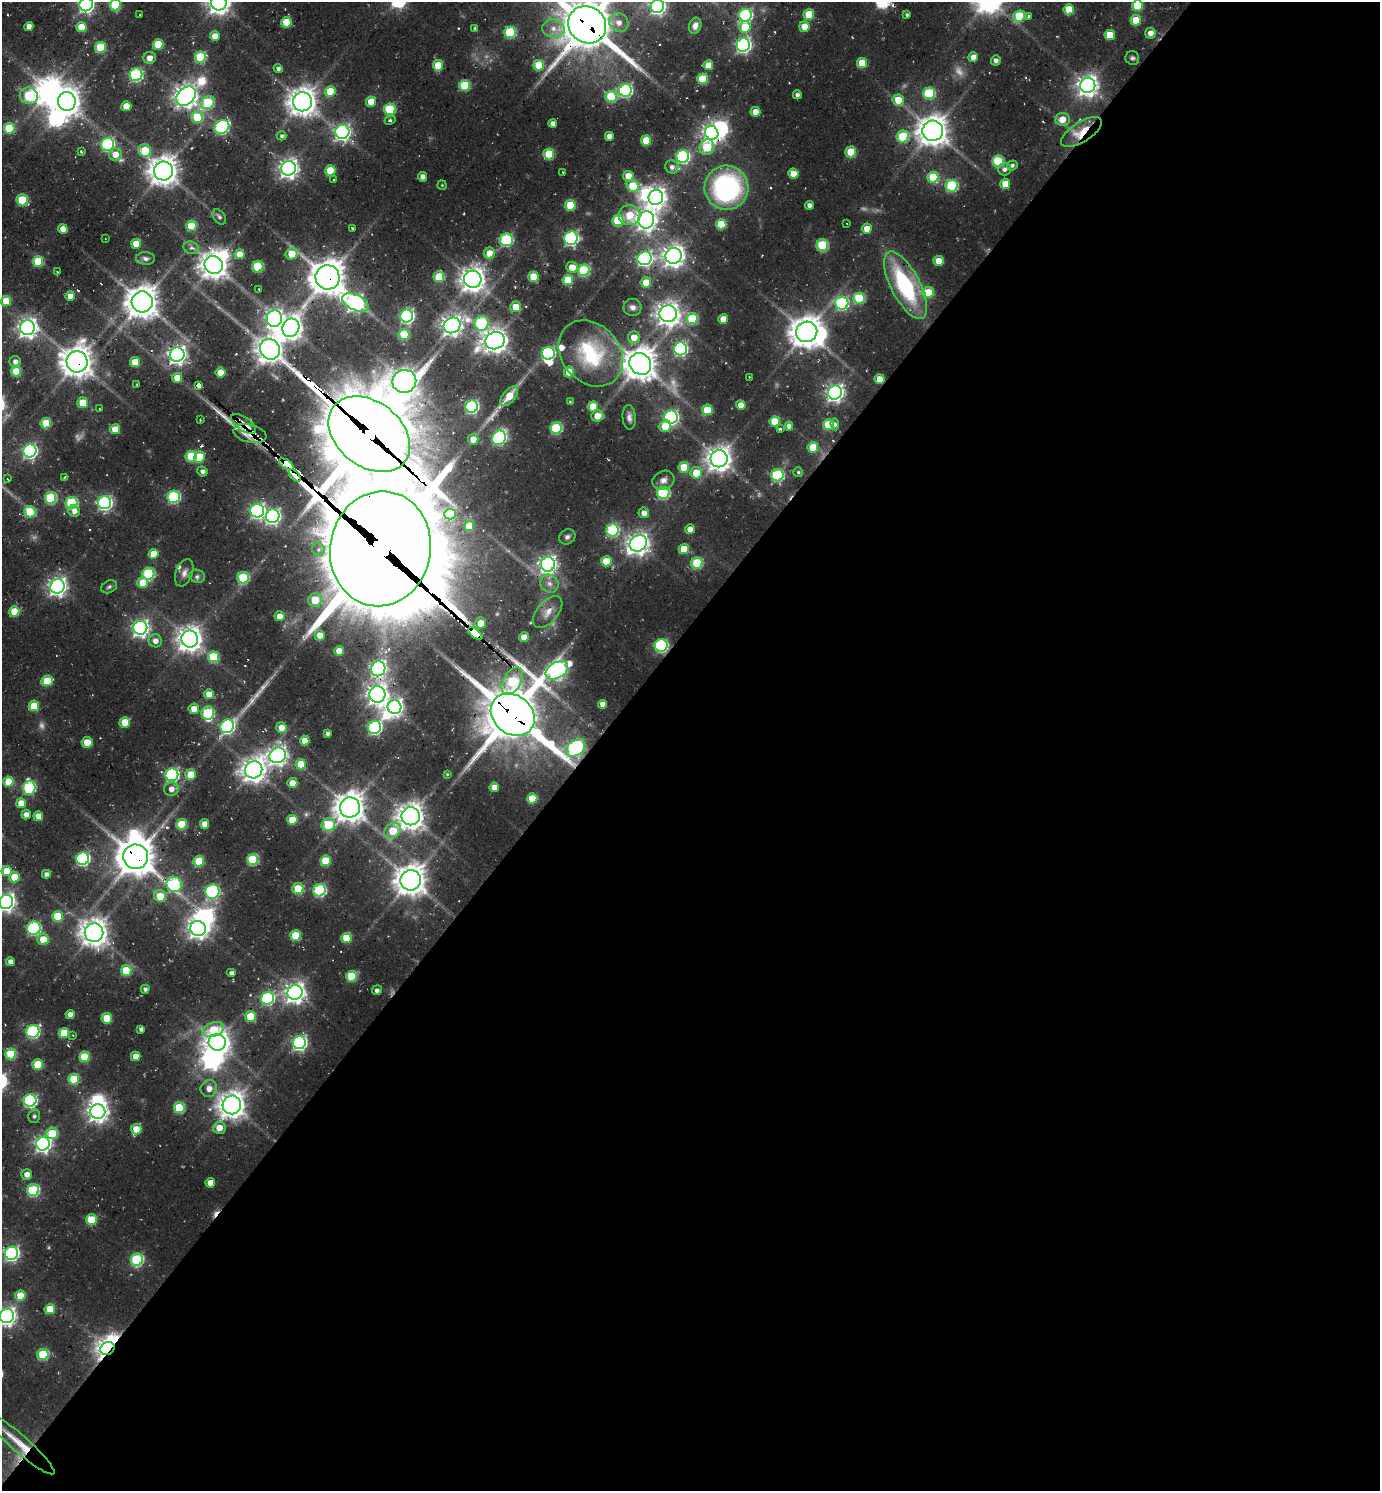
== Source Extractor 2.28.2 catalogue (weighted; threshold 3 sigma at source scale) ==
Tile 12 of 4 x 4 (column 4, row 3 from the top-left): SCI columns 4447-5824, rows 1584-3072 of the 6064 x 6050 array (HDU 1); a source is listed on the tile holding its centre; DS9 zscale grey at full resolution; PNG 1382 x 1493 px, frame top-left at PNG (2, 2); each listed source drawn as its Kron ellipse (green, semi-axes under 4 px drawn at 4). Shown black and unused: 57% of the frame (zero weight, under 2 of 3 exposures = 5% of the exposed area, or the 3 px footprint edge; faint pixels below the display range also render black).
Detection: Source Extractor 2.28.2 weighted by HDU 2 'WHT'; one run over the whole footprint, this tile lists its part. Background 0.0755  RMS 0.01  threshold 0.0448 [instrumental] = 3 sigma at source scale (4.5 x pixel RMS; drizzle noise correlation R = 1.50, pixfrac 1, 0.05/0.05 arcsec/px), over >= 5 px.
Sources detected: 415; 9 too faint to see at this stretch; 14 inside a brighter object's white glare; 9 cosmic-ray / hot-pixel residue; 1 long thin detection or spike segment (spike, bleed or trail) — neither listed nor drawn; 6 inside a brighter listed object's ellipse — not listed separately; the other 376 listed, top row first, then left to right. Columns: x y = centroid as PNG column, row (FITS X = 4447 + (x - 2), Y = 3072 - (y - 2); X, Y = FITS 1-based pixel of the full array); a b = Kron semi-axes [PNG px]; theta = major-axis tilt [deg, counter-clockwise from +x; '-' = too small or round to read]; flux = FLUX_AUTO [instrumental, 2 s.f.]
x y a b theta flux
219 3 7 7 - 750
86 5 7 6 - 270
115 5 5 5 - 57
657 6 7 6 - 270
1137 6 5 5 - 38
1069 9 5 5 - 23
809 14 5 5 - 31
139 15 3 2 - 1
745 15 6 6 - 150
907 15 4 4 - 1.8
1019 16 6 5 - 50
1029 16 3 3 - 6.7
1136 20 5 5 - 22
286 22 5 5 - 31
619 23 10 9 - 8
587 25 20 18 -38 4200
29 26 5 4 - 7.5
695 26 8 6 73 4.9
81 27 5 5 - 23
745 27 6 5 - 31
804 27 5 5 - 15
475 28 4 3 - 1.5
553 28 11 9 -6 7.9
510 32 5 5 - 71
1150 33 5 5 - 7.3
1110 35 5 5 - 26
215 36 5 4 - 11
158 44 5 5 - 33
743 45 7 6 - 270
101 47 5 5 - 46
200 57 5 5 - 55
973 57 5 4 - 11
150 58 6 6 - 7.6
1132 58 7 6 - 2.7
996 60 5 5 - 3.7
862 63 5 5 - 27
438 65 5 5 - 31
539 65 5 5 - 39
708 65 5 5 - 14
278 69 5 4 - 2.5
136 75 6 6 - 130
702 79 5 5 - 43
465 85 5 5 - 48
1088 85 8 7 - 670
625 90 6 6 - 150
330 91 5 5 - 30
929 93 6 5 - 67
797 95 4 4 - 3.2
29 96 9 8 - 60
186 96 11 8 45 790
611 96 5 5 - 50
898 100 6 5 - 22
67 101 9 9 - 1100
303 102 9 9 - 1200
371 102 5 5 - 21
208 103 7 6 - 62
126 106 5 5 - 20
390 109 6 5 - 53
755 112 5 5 - 11
197 117 5 5 - 43
1062 119 7 6 - 12
390 120 6 4 29 1.6
553 124 4 4 - 5.7
222 127 8 6 35 140
9 128 5 5 - 40
933 131 10 10 - 1300
342 132 7 7 - 300
1081 132 23 10 32 30
712 133 7 6 - 430
282 136 5 4 - 2.1
609 136 4 4 - 6.5
903 136 6 6 - 47
646 140 5 5 - 31
107 144 6 6 - 130
707 147 8 7 - 41
145 151 6 6 - 34
81 152 3 3 - 2.8
851 152 5 5 - 33
115 154 6 6 - 12
549 154 5 5 - 40
683 157 6 6 - 140
998 161 5 5 - 62
1012 165 5 5 - 2.4
672 167 7 6 - 4
289 168 7 7 - 500
1004 169 6 6 - 3.9
330 170 5 5 - 34
163 171 9 9 - 1300
563 172 3 3 - 1.3
793 174 5 5 - 18
628 176 5 5 - 13
422 177 5 4 - 5
933 177 5 5 - 49
334 180 3 3 - 1.3
1005 184 5 5 - 19
442 185 4 4 - 0.96
633 186 6 5 - 37
952 186 6 6 - 88
726 188 22 22 - 160
656 197 7 7 - 600
22 200 5 5 - 44
570 205 5 5 - 39
809 205 4 4 - 4.8
629 215 11 10 - 24
219 217 8 5 -52 2.8
618 220 5 5 - 52
646 220 9 8 - 650
847 223 3 2 - 0.73
721 224 5 5 - 30
191 226 5 5 - 34
353 228 3 3 - 1.8
63 229 5 4 - 10
867 229 5 5 - 13
571 238 7 6 - 180
105 239 3 2 - 0.88
506 240 6 6 - 92
136 244 5 5 - 19
822 245 6 5 - 67
191 248 8 6 -24 4
489 253 6 5 - 14
239 254 5 5 - 15
292 254 6 5 - 22
673 256 8 8 - 720
145 258 9 6 -4 3.3
645 258 7 6 - 260
38 261 5 5 - 40
939 261 5 5 - 15
214 265 9 8 - 1100
258 267 5 5 - 46
572 267 6 5 - 15
584 270 6 5 - 92
57 272 3 2 - 1.1
328 277 12 12 - 1900
439 277 5 5 - 36
533 277 5 5 - 26
473 279 8 8 - 890
568 280 5 5 - 35
646 282 5 5 - 18
905 285 37 14 -62 120
258 289 3 2 - 0.7
928 293 6 5 - 33
70 296 5 4 - 10
859 298 5 5 - 61
6 301 5 5 - 23
142 302 10 10 - 1500
355 303 14 7 -25 350
842 303 6 6 - 140
516 307 5 5 - 19
633 307 9 8 - 5.4
668 314 8 8 - 760
407 316 6 6 - 200
274 318 8 7 - 400
692 319 5 5 - 56
723 319 5 5 - 13
482 323 7 7 - 100
452 325 9 7 29 590
27 328 7 7 - 520
291 328 9 8 - 810
807 332 11 10 - 1500
404 334 5 5 - 39
634 337 6 6 - 14
495 341 10 8 17 870
270 349 10 9 - 1000
680 349 6 6 - 180
548 353 6 6 - 140
591 353 36 29 -48 80
177 355 7 7 - 460
15 362 6 5 - 5.4
77 362 11 10 - 1400
135 362 5 5 - 25
640 364 11 10 - 1800
16 371 5 5 - 31
569 372 5 5 - 20
220 373 5 5 - 19
749 377 3 2 - 0.69
177 378 5 5 - 14
880 379 5 5 - 17
404 381 12 11 - 870
137 384 3 3 - 0.87
199 385 4 3 - 140
835 393 7 7 - 390
509 396 12 6 49 20
570 402 4 3 - 0.95
83 403 5 5 - 22
741 405 5 5 - 11
593 406 5 5 - 26
472 407 6 6 - 150
100 409 3 3 - 0.93
707 410 5 5 - 30
597 416 6 5 - 12
629 417 12 6 -86 4.8
671 417 6 6 - 190
200 420 3 3 - 1.3
775 421 5 5 - 31
46 423 5 5 - 31
244 424 14 6 -34 11
835 424 6 4 -84 2.5
829 425 5 5 - 43
665 426 6 5 - 25
789 426 4 4 - 5.3
556 428 6 5 - 86
115 429 5 5 - 19
780 429 3 3 - 3.2
250 434 17 9 -14 21
369 434 45 32 -38 11000
499 438 7 6 - 150
473 439 5 5 - 9.1
813 447 5 5 - 23
30 451 6 6 - 210
191 456 5 5 - 51
199 457 5 5 - 32
719 459 8 8 - 900
286 464 8 4 -32 1400
684 467 5 5 - 29
202 471 5 5 - 3.9
798 472 5 4 - 1.6
696 473 6 5 - 21
295 475 7 4 -48 39
777 475 6 6 - 90
64 477 3 3 - 1.1
7 479 3 2 - 0.84
663 480 11 9 26 6.3
663 493 6 6 - 100
174 497 6 6 - 120
51 498 6 5 - 70
72 503 6 6 - 93
105 503 6 6 - 210
74 511 6 5 - 5.2
257 511 7 6 - 240
30 512 5 5 - 51
644 513 5 5 - 6.9
450 514 6 5 - 43
273 516 7 6 - 280
469 526 5 5 - 23
690 529 5 5 - 7
613 530 6 6 - 100
567 537 8 7 - 3.6
638 543 9 7 38 690
318 549 7 6 - 3.7
380 549 58 50 79 22000
684 549 5 5 - 24
154 554 5 5 - 16
606 561 5 5 - 28
697 563 5 5 - 57
548 564 7 7 - 430
184 573 14 8 68 5.8
148 574 6 6 - 92
197 576 8 6 -17 2.8
243 578 6 5 - 52
143 583 5 5 - 25
549 584 9 8 - 6.2
57 586 7 7 - 430
109 587 8 6 28 2.3
315 600 7 6 - 23
14 611 5 5 - 26
548 612 19 10 50 11
279 616 5 5 - 10
481 623 5 5 - 14
140 628 7 7 - 380
475 634 8 4 -39 1400
320 635 5 5 - 13
524 637 5 5 - 14
190 639 8 8 - 930
155 641 7 6 - 6.8
661 646 6 6 - 140
339 651 5 5 - 12
213 657 5 5 - 47
378 669 7 7 - 320
557 670 12 7 31 360
47 681 6 5 - 36
512 681 15 8 59 55
209 694 5 5 - 12
377 694 8 8 - 630
602 704 4 4 - 6.8
34 706 5 5 - 25
394 707 7 7 - 370
194 709 5 5 - 11
208 713 6 6 - 72
513 715 23 19 -40 5300
125 722 5 5 - 21
227 726 7 6 - 190
375 727 7 6 - 160
281 728 5 5 - 13
328 733 4 4 - 2.9
305 740 5 4 - 11
87 742 5 5 - 16
576 748 11 7 39 260
278 755 8 7 - 470
301 764 5 5 - 22
254 770 9 8 - 940
191 774 5 5 - 18
447 774 4 4 - 1.1
172 775 6 6 - 180
8 782 5 5 - 22
292 783 5 5 - 11
494 787 5 4 - 11
29 788 7 6 - 110
171 789 7 7 - 6.8
532 798 5 5 - 28
21 803 5 5 - 16
350 807 10 10 - 1300
26 815 5 4 - 6.7
38 816 5 4 - 10
411 816 9 9 - 1000
292 820 5 5 - 24
182 824 5 5 - 37
204 824 5 4 - 9.7
328 825 7 6 - 44
393 831 9 7 42 28
136 857 12 12 - 2300
83 859 6 6 - 150
252 859 5 5 - 59
199 861 5 5 - 40
326 861 5 5 - 39
7 871 5 5 - 21
46 874 4 4 - 4.2
14 877 5 5 - 20
411 880 10 10 - 1400
174 884 8 7 - 110
298 889 6 5 - 38
320 890 6 6 - 120
212 892 7 7 - 130
160 896 6 6 - 23
6 902 7 7 - 410
57 916 5 5 - 37
34 928 7 6 - 120
198 929 8 7 - 540
94 933 9 9 - 1100
295 936 5 5 - 39
346 938 5 5 - 27
43 939 5 5 - 17
10 962 4 4 - 6.5
126 971 5 5 - 39
232 973 5 4 - 4.5
351 976 5 5 - 46
145 989 4 4 - 2.8
377 990 5 4 - 2.7
295 992 7 7 - 620
267 998 6 6 - 130
70 1015 4 4 - 8.6
250 1016 5 5 - 31
107 1018 5 5 - 24
141 1029 4 4 - 2.8
213 1030 11 7 19 26
33 1031 6 6 - 140
64 1033 5 5 - 34
73 1035 3 3 - 0.78
217 1042 9 8 - 980
299 1043 7 6 - 230
11 1054 5 5 - 48
136 1056 5 4 - 11
85 1057 5 5 - 41
38 1065 5 5 - 34
74 1079 5 5 - 45
209 1089 8 8 - 8
30 1100 6 6 - 150
232 1105 9 9 - 1100
179 1108 5 5 - 52
98 1111 7 7 - 590
34 1116 7 6 - 2.7
219 1128 6 6 - 12
136 1129 5 5 - 18
52 1133 6 5 - 33
43 1144 7 6 - 340
27 1174 5 5 - 6.8
210 1183 5 4 - 11
33 1190 6 6 - 89
91 1220 5 5 - 41
12 1253 7 6 - 240
137 1260 6 6 - 110
20 1295 5 5 - 21
50 1309 5 5 - 26
7 1316 7 7 - 430
107 1348 7 6 - 650
43 1355 6 5 - 60
19 1443 46 8 -41 25
Overlapping masked pixels (flux is a lower limit): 19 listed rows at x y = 587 25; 1081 132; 328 277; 77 362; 880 379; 244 424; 250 434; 369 434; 286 464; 295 475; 380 549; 475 634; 661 646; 512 681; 513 715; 576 748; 136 857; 107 1348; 19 1443
Isophote crosses this tile's border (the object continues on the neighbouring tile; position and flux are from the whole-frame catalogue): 7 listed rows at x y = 219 3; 86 5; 115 5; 657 6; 587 25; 6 902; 7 1316